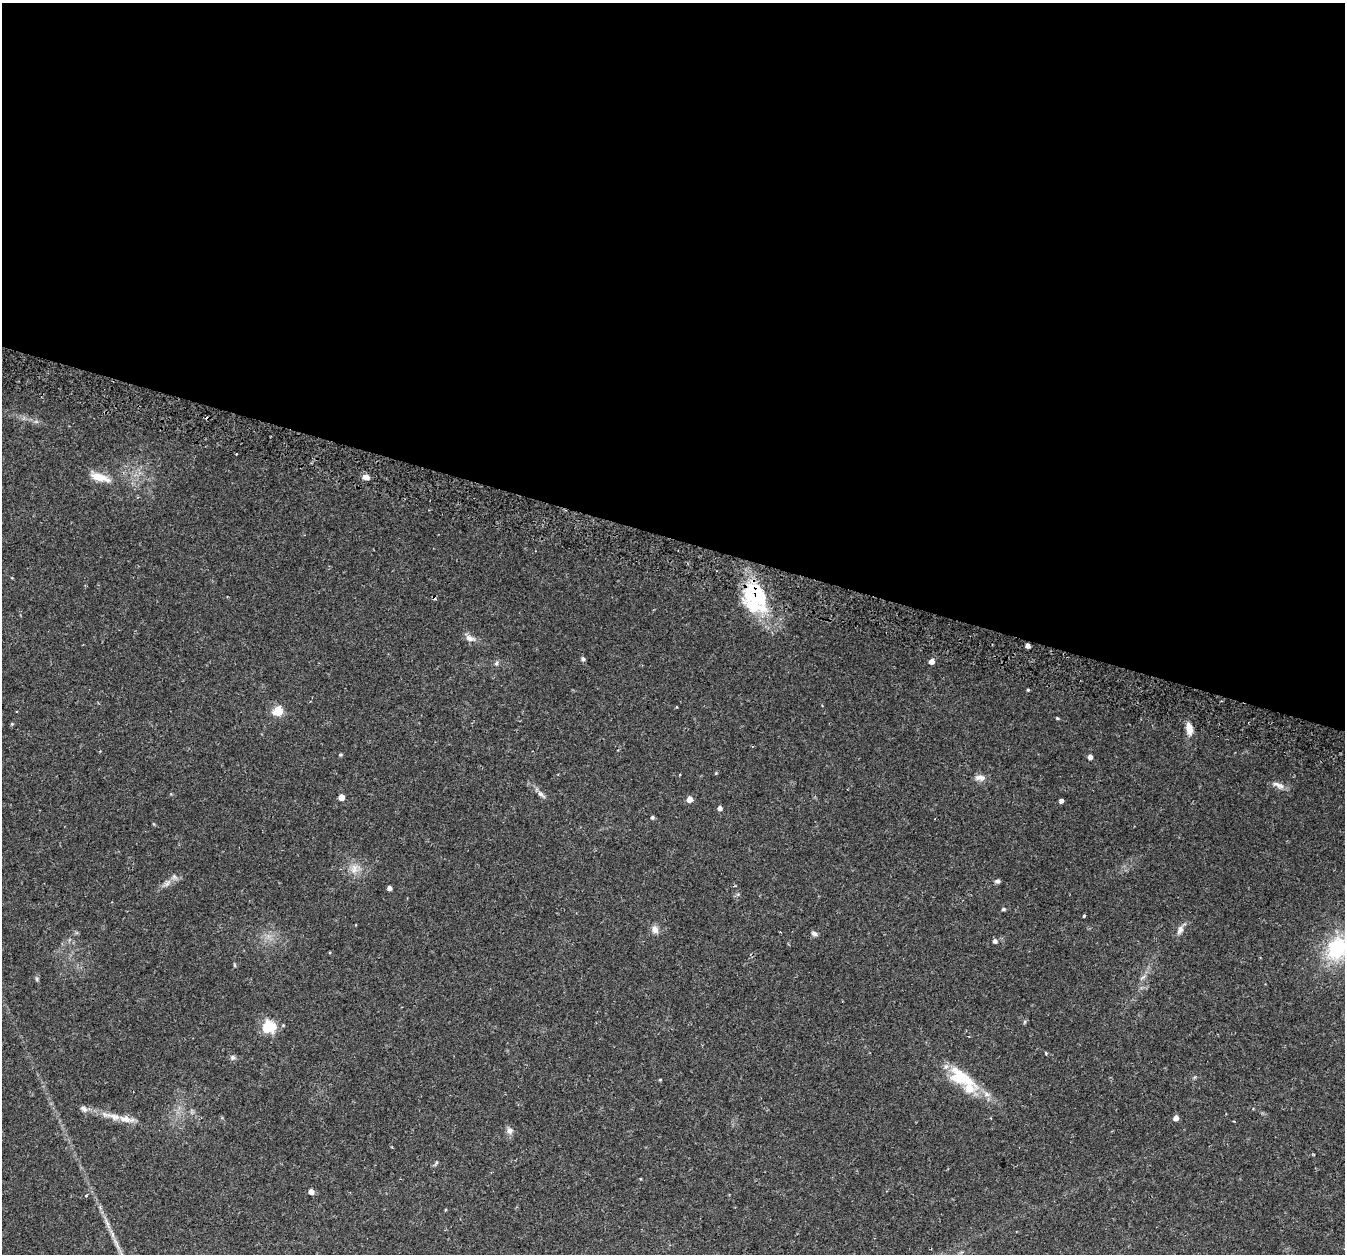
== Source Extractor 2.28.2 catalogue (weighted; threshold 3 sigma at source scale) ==
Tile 3 of 4 x 4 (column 3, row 1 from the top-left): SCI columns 2753-4095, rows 4049-5300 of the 5514 x 5654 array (HDU 1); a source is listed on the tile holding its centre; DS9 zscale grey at full resolution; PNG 1347 x 1256 px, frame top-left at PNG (2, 3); no overlay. Shown black and unused: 43% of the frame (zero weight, under 2 of 3 exposures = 5% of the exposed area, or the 3 px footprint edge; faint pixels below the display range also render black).
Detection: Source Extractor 2.28.2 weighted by HDU 2 'WHT'; one run over the whole footprint, this tile lists its part. Background 0.0481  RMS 0.0041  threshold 0.0184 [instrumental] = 3 sigma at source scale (4.5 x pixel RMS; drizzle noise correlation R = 1.50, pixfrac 1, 0.0396/0.0396 arcsec/px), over >= 5 px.
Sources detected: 65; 3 cosmic-ray / hot-pixel residue — not listed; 8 inside a brighter listed object's ellipse — not listed separately; the other 54 listed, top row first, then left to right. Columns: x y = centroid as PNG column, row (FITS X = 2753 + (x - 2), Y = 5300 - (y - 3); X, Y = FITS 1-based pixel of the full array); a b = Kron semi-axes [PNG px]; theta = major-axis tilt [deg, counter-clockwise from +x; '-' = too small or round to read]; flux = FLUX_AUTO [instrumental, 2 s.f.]
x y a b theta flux
36 422 7 4 -1 0.79
236 454 3 3 - 0.49
99 477 22 8 -18 6.7
366 477 9 6 -11 2.1
759 597 40 28 4 23
470 638 14 8 -12 2.4
1028 646 4 4 - 1.8
583 659 5 4 - 1
932 661 5 4 - 2.5
497 663 7 5 54 1.2
1028 690 3 3 - 0.43
278 711 6 5 - 16
1057 718 4 3 - 0.42
12 724 4 4 - 0.4
1189 729 14 7 -82 4.3
340 754 4 4 - 0.56
1090 757 4 4 - 1.9
716 773 5 4 - 0.37
980 778 16 8 -1 2.3
1277 784 17 7 -19 2.3
541 794 9 5 -38 1.8
341 797 5 4 - 4.6
689 799 5 4 - 4.4
1061 801 4 3 - 13
720 808 4 4 - 1.6
652 817 4 4 - 0.78
354 868 14 10 74 3.8
997 881 7 5 5 0.9
167 883 14 6 42 2.3
389 888 4 4 - 1.6
1003 909 4 4 - 0.73
1084 916 4 3 - 0.42
655 929 10 8 -79 2.3
1180 930 11 7 68 2.1
814 934 8 6 -25 1
995 941 5 5 - 1.4
1337 948 36 28 60 26
234 965 6 3 -88 0.4
1143 977 10 4 33 0.92
37 979 6 4 -89 0.59
1024 1022 6 4 70 0.51
269 1026 6 6 - 45
1046 1053 3 3 - 0.57
233 1057 7 6 - 0.95
959 1076 22 18 33 9.7
660 1080 4 3 - 0.36
986 1094 9 7 -34 2
113 1116 32 7 -12 5.9
1176 1118 5 4 - 2.6
510 1131 9 9 - 1.7
392 1147 4 2 - 0.34
436 1163 7 4 54 0.55
311 1192 5 5 - 2.4
445 1210 5 3 - 0.32
Overlapping masked pixels (flux is a lower limit): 1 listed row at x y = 759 597
Isophote crosses this tile's border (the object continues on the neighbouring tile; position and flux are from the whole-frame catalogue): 1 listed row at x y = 1337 948